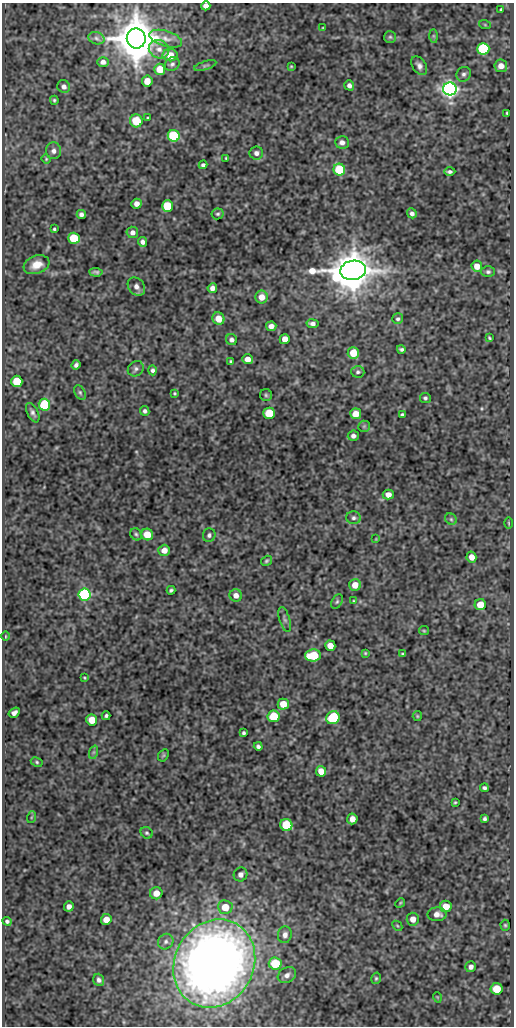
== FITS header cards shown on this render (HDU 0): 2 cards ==
NAXIS1  =                  512
NAXIS2  =                 1024

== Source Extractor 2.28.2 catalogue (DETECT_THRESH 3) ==
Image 512 x 1024 px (HDU 0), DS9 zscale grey, 1 PNG px = 1 image px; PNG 516 x 1028 px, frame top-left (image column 1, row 1024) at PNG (2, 3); each listed source drawn as its Kron ellipse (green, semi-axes under 4 px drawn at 4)
Background 132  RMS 0.58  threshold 1.75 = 3 sigma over >= 5 px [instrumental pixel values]
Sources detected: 150; all 150 listed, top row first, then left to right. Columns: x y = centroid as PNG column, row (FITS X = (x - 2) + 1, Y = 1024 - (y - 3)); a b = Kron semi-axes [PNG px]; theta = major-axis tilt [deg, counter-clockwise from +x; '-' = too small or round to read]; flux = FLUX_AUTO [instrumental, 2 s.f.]
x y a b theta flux
206 6 4 4 - 210
501 9 3 3 - 53
485 25 6 4 -19 44
323 28 3 2 - 33
433 36 7 4 -89 60
390 37 6 6 - 75
96 38 8 6 -18 110
136 38 10 9 - 180000
166 39 17 7 -17 310
159 49 10 9 - 270
483 49 6 6 - 4600
170 55 7 6 - 550
103 62 6 5 - 150
172 64 8 6 35 100
205 66 11 4 17 82
291 66 4 3 - 38
419 66 10 6 -56 180
501 66 6 6 - 330
160 69 5 5 - 670
464 74 8 7 - 120
147 81 5 5 - 490
349 85 5 5 - 150
64 87 7 6 - 170
450 89 7 6 - 24000
54 100 4 4 - 58
507 113 4 3 - 59
148 118 3 2 - 38
136 121 6 6 - 1100
174 136 6 6 - 2600
342 142 7 6 - 200
53 151 8 7 - 170
256 153 7 6 - 150
226 158 3 3 - 37
46 159 5 4 - 43
203 165 4 4 - 89
339 170 6 5 - 2100
450 172 6 4 0 89
137 204 5 5 - 200
168 206 6 5 - 1900
412 213 5 4 - 120
81 214 4 4 - 130
218 214 6 5 - 75
54 229 3 3 - 52
132 232 6 5 - 180
74 238 6 5 - 1800
143 242 5 4 - 140
37 265 13 9 20 450
477 266 5 5 - 410
353 270 13 9 8 140000
96 272 7 3 -4 96
488 272 6 5 - 89
136 287 10 7 -51 210
212 288 5 4 - 210
262 297 6 6 - 410
218 319 6 6 - 480
398 319 5 5 - 85
312 324 6 4 -9 140
271 326 5 4 - 220
489 338 4 3 - 52
285 339 5 5 - 400
231 340 6 5 - 110
401 349 4 3 - 78
353 353 6 5 - 770
248 359 5 5 - 310
231 361 3 3 - 49
76 365 5 4 - 110
136 369 8 7 - 130
153 370 5 4 - 93
358 372 7 6 - 86
17 381 5 5 - 1400
80 392 8 5 -63 86
175 393 3 3 - 44
266 395 6 6 - 72
425 398 5 5 - 76
44 405 6 5 - 2300
145 411 5 4 - 96
33 413 10 5 -64 130
269 413 6 5 - 1300
356 414 5 5 - 530
402 415 4 3 - 67
364 426 6 5 - 64
353 436 5 5 - 140
388 495 5 5 - 230
354 518 7 6 - 120
451 519 6 5 - 73
509 523 5 3 - 40
136 534 6 5 - 73
147 535 6 5 - 670
209 535 7 6 - 100
376 539 4 4 - 33
164 550 6 5 - 320
471 557 5 5 - 290
266 561 6 4 33 70
355 585 6 6 - 420
171 590 4 3 - 72
85 595 6 6 - 6900
236 595 6 6 - 270
353 601 4 2 - 31
337 602 8 5 63 77
480 605 5 5 - 560
285 619 13 5 -73 120
424 631 5 4 - 45
5 636 4 3 - 32
330 646 5 5 - 390
365 653 3 3 - 40
403 654 4 3 - 57
313 655 8 6 3 1400
84 678 3 2 - 38
283 704 5 5 - 590
14 713 6 4 32 140
106 716 4 3 - 79
274 716 6 6 - 1400
417 716 5 4 - 45
333 718 7 6 - 2800
92 720 5 5 - 580
244 733 4 3 - 70
258 746 4 4 - 99
94 752 7 4 71 66
163 755 6 5 - 48
37 762 6 4 -28 61
321 771 5 5 - 410
484 788 4 3 - 80
455 802 3 3 - 41
32 817 6 4 70 40
352 819 5 5 - 300
485 819 4 3 - 75
286 825 6 6 - 1500
147 833 6 5 - 74
240 874 7 6 - 170
156 893 6 6 - 390
400 903 5 4 - 38
69 906 5 5 - 180
446 906 6 5 - 490
225 907 7 7 - 660
437 914 9 7 1 240
106 919 5 5 - 390
413 919 6 6 - 290
7 921 4 4 - 87
505 925 5 4 - 57
397 926 6 3 -45 40
285 935 8 7 - 180
166 942 8 7 - 140
214 964 45 39 61 38000
275 964 6 6 - 1300
471 967 5 5 - 140
287 975 10 7 31 190
376 978 6 4 75 57
99 980 6 5 - 130
496 989 6 6 - 870
437 997 5 3 - 33
At the frame edge (FLAGS 8, measured only in part): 1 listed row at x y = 206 6

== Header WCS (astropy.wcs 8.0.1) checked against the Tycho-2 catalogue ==
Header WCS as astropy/WCSLIB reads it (CRVAL/CRPIX/CD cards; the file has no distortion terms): RA---SIN/DEC--SIN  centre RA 02:00:12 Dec +31:33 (30.05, +31.55 deg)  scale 1 arcsec/px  FOV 8.5' x 17.1'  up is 0 deg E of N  parity normal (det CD < 0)
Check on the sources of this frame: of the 60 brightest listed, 3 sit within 1.5 arcsec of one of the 7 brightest Tycho-2 stars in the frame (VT <= 12.22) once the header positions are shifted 0.26 arcsec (0.03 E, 0.26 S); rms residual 0.26 arcsec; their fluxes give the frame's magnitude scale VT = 22.16 - 2.5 log10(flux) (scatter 0.14 mag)
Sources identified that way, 3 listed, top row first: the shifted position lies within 1.5 arcsec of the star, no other Tycho-2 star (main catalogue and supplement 1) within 3.0 arcsec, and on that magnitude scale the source's flux lands within +1.5 / -3 mag of the star's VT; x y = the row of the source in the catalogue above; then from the Tycho-2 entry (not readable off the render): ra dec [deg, ICRS J2000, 3 dp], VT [Tycho-2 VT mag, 2 dp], TYC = Tycho-2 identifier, HIP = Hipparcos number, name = IAU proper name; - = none
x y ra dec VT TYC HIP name
136 38 30.088 +31.686 8.89 2308-788-1 - -
450 89 29.985 +31.672 11.21 2308-487-1 - -
353 270 30.017 +31.622 10.47 2308-695-1 - -